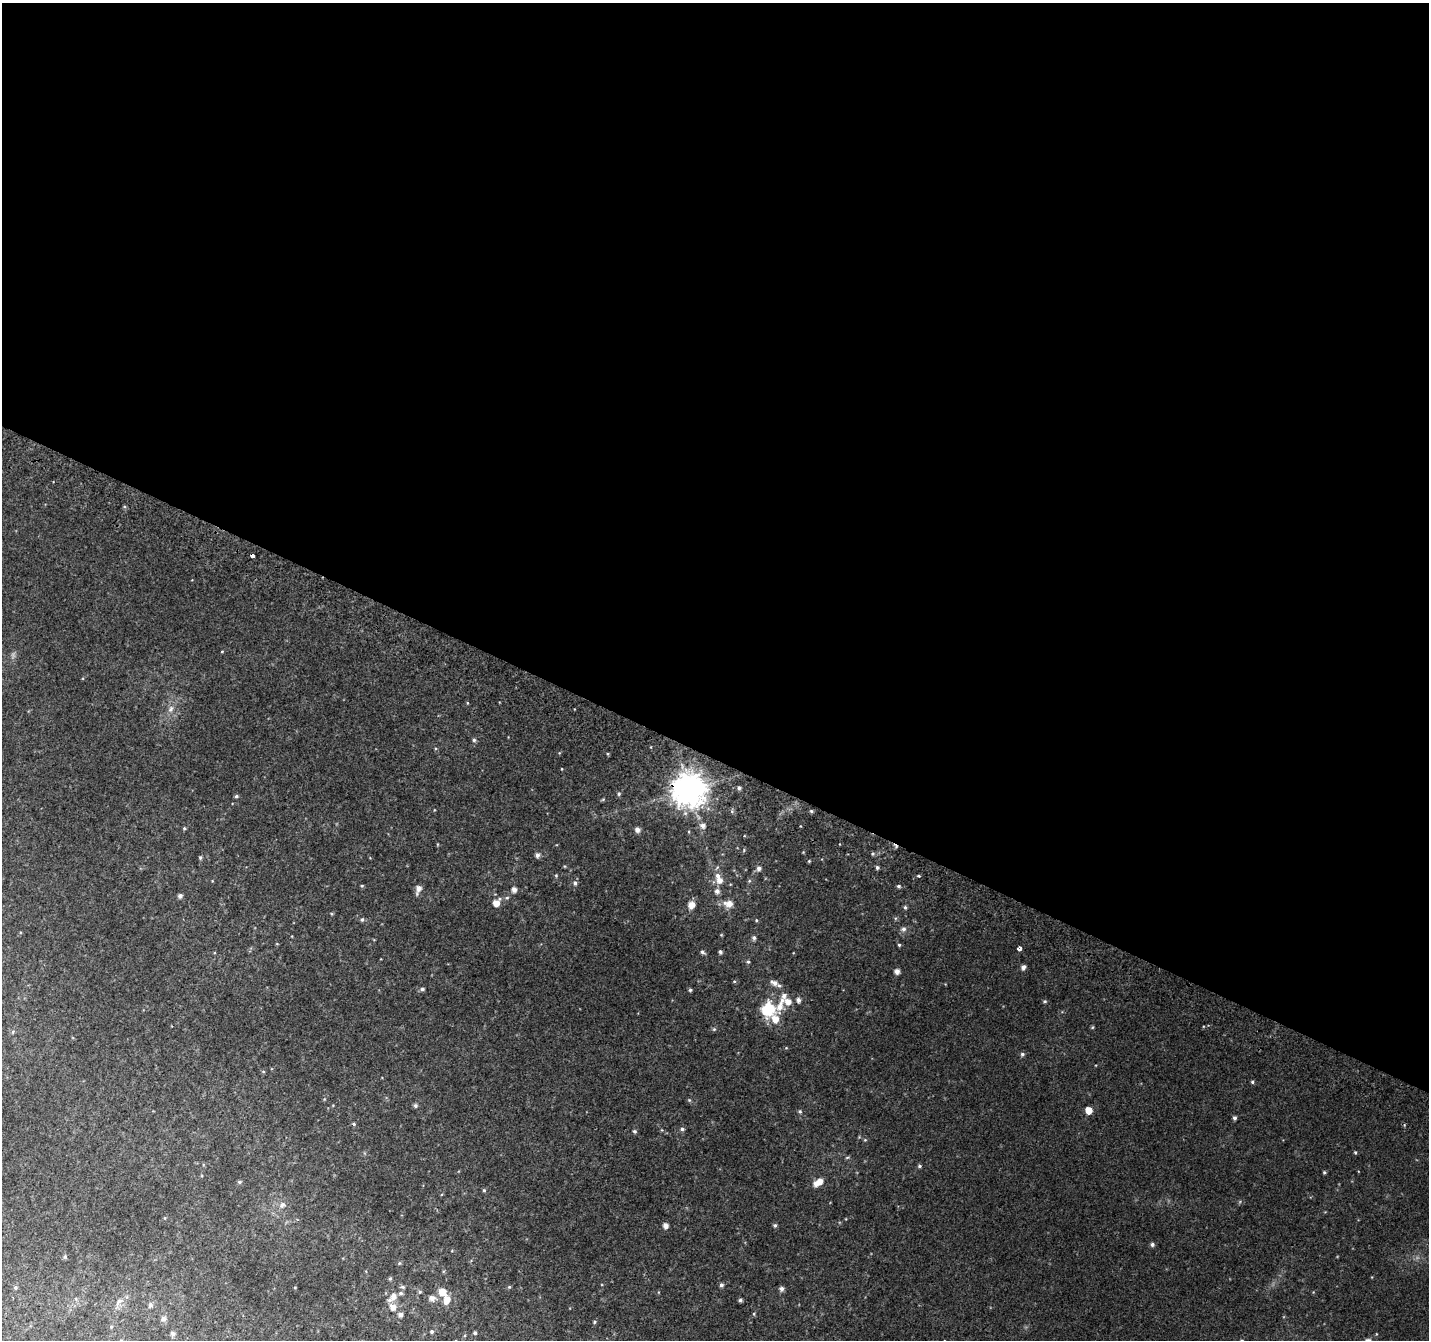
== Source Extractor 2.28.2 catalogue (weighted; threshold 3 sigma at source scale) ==
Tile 3 of 4 x 4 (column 3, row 1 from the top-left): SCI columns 2884-4310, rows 4321-5658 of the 5758 x 5899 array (HDU 1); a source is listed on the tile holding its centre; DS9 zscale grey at full resolution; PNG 1431 x 1342 px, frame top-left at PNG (2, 3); no overlay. Shown black and unused: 57% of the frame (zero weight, under 2 of 3 exposures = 2% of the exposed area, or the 3 px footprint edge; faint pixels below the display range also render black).
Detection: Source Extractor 2.28.2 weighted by HDU 2 'WHT'; one run over the whole footprint, this tile lists its part. Background 0.0301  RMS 0.01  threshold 0.0465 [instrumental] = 3 sigma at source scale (4.5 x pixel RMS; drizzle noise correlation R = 1.50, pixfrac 1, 0.0396/0.0396 arcsec/px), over >= 5 px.
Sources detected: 126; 1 too faint to see at this stretch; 1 cosmic-ray / hot-pixel residue — not listed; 7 inside a brighter listed object's ellipse — not listed separately; the other 117 listed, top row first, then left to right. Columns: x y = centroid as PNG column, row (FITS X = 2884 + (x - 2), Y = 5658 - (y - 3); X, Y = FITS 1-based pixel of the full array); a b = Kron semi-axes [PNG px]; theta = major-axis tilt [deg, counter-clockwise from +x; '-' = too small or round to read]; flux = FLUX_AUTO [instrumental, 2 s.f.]
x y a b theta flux
252 556 4 3 - 15
222 651 4 3 - 0.89
467 703 4 3 - 0.8
171 709 11 7 69 5.7
474 740 6 5 - 2
559 753 5 3 - 0.83
562 769 3 3 - 0.73
739 788 5 4 - 2.3
689 790 10 10 - 2000
619 794 6 5 - 1.8
236 796 5 4 - 1.8
603 799 6 3 20 1.1
434 810 4 3 - 0.65
811 811 5 4 - 1.6
703 825 7 7 - 5.2
184 828 5 4 - 1.5
637 830 6 5 - 4.8
744 850 6 3 73 1.1
873 854 6 5 - 1.8
537 855 5 5 - 4
200 857 5 4 - 1.7
809 861 5 4 - 1
877 867 4 4 - 2.1
759 868 6 5 - 4
556 875 5 4 - 1.2
918 876 4 3 - 1.6
719 880 8 8 - 8
212 881 5 3 - 0.78
749 881 6 4 46 1.3
575 883 7 5 -73 2.9
362 886 5 4 - 1.2
899 886 5 4 - 1.7
418 889 9 5 73 7.2
514 890 5 5 - 5.5
717 891 6 6 - 4.2
180 896 5 5 - 3.4
507 898 6 5 - 1.7
496 903 8 6 48 11
729 904 13 9 -4 8.8
691 905 7 6 - 9.6
905 907 6 5 - 1.9
362 919 6 5 - 2
756 920 4 4 - 1.1
903 929 7 7 - 3.6
754 938 5 5 - 3.1
277 944 5 3 - 0.71
899 945 4 4 - 1.3
1019 949 4 4 - 14
702 952 7 4 -33 2.4
720 952 4 4 - 2.4
748 962 5 4 - 1.7
1023 967 5 4 - 4.6
897 971 5 5 - 5.7
734 981 5 3 - 1.2
774 983 11 6 -23 5.4
422 989 6 5 - 2.4
690 990 4 4 - 1.9
798 1000 6 5 - 3.8
788 1001 9 7 -40 8.8
1045 1001 5 4 - 1.6
768 1009 17 15 69 39
1092 1027 5 4 - 1.2
714 1029 6 5 - 1.5
13 1032 6 4 62 1.5
786 1048 5 3 - 0.88
1022 1054 6 5 - 2.2
263 1071 5 3 - 0.95
1252 1082 4 4 - 1.6
689 1100 5 5 - 1.3
415 1106 6 6 - 2.1
1089 1110 5 5 - 13
800 1111 5 5 - 1.7
1235 1118 4 4 - 2.6
354 1124 5 4 - 1.8
682 1129 5 5 - 2.4
634 1131 5 4 - 2.1
865 1140 5 5 - 1.2
1355 1152 5 4 - 1.3
847 1157 6 4 2 1.3
919 1166 5 4 - 1.7
1324 1172 5 4 - 1.4
820 1181 6 6 - 7.6
239 1182 6 5 - 1.7
484 1190 5 4 - 1.6
282 1205 10 8 33 5.2
165 1218 5 4 - 1
775 1225 5 4 - 1.8
666 1226 5 5 - 6.2
1152 1244 5 5 - 2.7
65 1257 6 5 - 1.5
399 1263 5 4 - 1.3
390 1278 5 4 - 1.3
721 1285 5 4 - 2.9
15 1287 4 4 - 1.7
295 1287 3 2 - 0.71
402 1287 7 4 -9 2.1
509 1287 5 4 - 1.3
782 1289 5 5 - 4.1
420 1292 5 4 - 1.4
442 1292 8 7 - 12
401 1293 6 5 - 2.2
393 1296 8 7 - 7.6
432 1298 7 6 - 6
447 1300 10 6 69 12
740 1300 4 3 - 2.2
119 1302 13 7 54 6.3
150 1305 7 6 - 3
393 1307 7 6 - 8.1
754 1314 5 4 - 1.2
400 1315 5 5 - 4.5
163 1319 8 7 - 3.6
594 1322 5 4 - 1.3
111 1327 5 4 - 1.4
432 1331 4 4 - 2.1
475 1333 4 4 - 1.9
173 1334 8 6 -59 2.6
1376 1334 5 3 - 0.78
Overlapping masked pixels (flux is a lower limit): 2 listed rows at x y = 252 556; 689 790